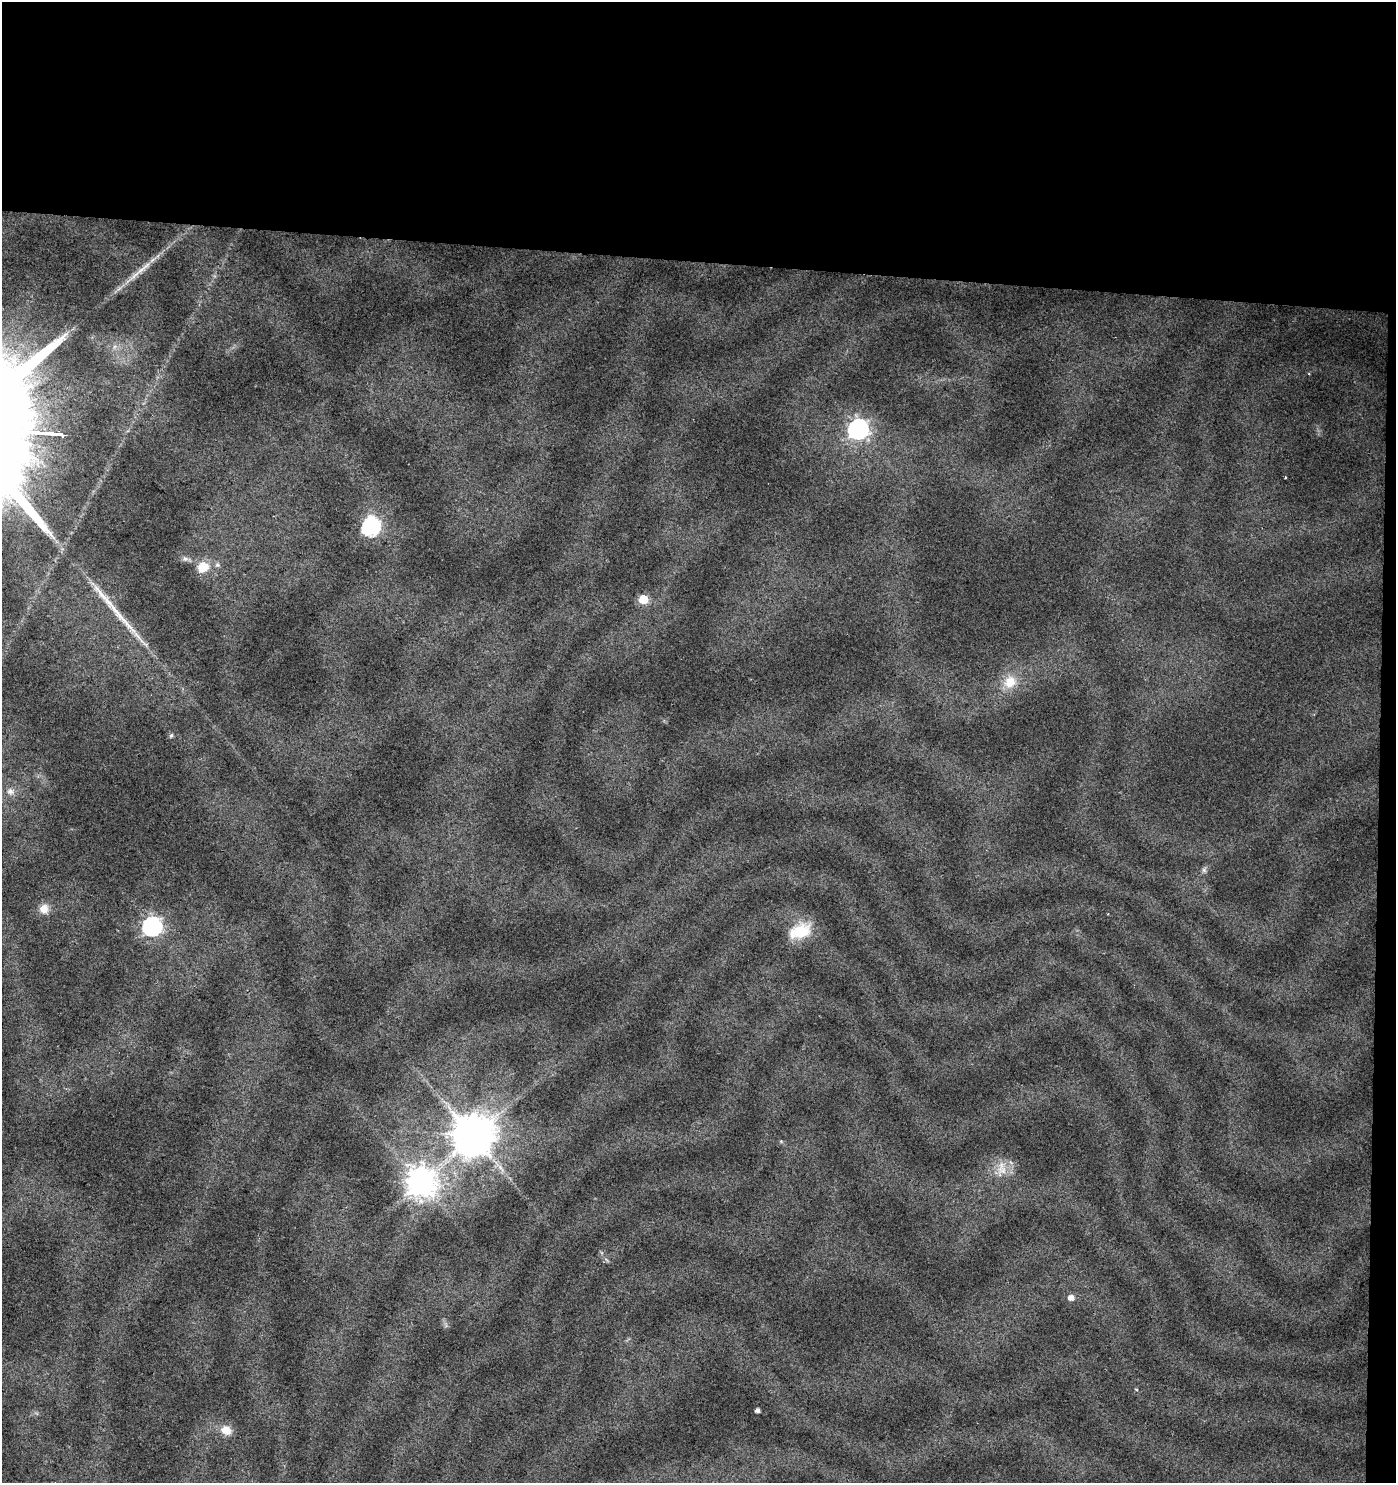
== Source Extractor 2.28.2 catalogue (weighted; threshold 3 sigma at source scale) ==
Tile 3 of 3 x 3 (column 3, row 1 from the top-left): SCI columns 3067-4460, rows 2962-4442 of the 4687 x 4448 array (HDU 1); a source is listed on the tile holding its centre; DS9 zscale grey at full resolution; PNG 1398 x 1485 px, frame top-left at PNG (2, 2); no overlay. Shown black and unused: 19% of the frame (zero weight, under 2 of 3 exposures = <1% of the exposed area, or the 3 px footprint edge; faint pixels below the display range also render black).
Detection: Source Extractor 2.28.2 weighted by HDU 2 'WHT'; one run over the whole footprint, this tile lists its part. Background 0.0641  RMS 0.0087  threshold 0.0392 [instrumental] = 3 sigma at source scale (4.5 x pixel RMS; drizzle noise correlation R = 1.50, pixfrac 1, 0.0396/0.0396 arcsec/px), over >= 5 px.
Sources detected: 23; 1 inside a brighter object's white glare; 2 long thin detections or spike segments (spike, bleed or trail) — not listed; the other 20 listed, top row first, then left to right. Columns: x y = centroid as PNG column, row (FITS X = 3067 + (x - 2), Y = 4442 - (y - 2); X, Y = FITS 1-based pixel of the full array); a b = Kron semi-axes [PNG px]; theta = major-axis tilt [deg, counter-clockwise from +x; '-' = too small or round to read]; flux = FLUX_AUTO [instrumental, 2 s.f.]
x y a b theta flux
858 429 8 8 - 460
1285 477 3 2 - 0.94
371 528 8 6 -79 180
185 559 8 7 - 2.9
203 567 17 14 31 15
643 599 6 5 - 30
1010 682 17 15 42 18
171 735 5 5 - 1.9
10 791 10 8 -10 4.6
1204 870 7 6 - 2.3
44 909 12 11 - 9
152 926 8 7 - 430
800 931 28 17 23 31
473 1136 12 11 - 3200
1001 1169 25 13 82 15
422 1183 10 9 - 1300
1071 1298 6 5 - 6.2
1136 1389 3 3 - 1.1
757 1410 4 4 - 3.9
226 1430 15 12 -26 9.9